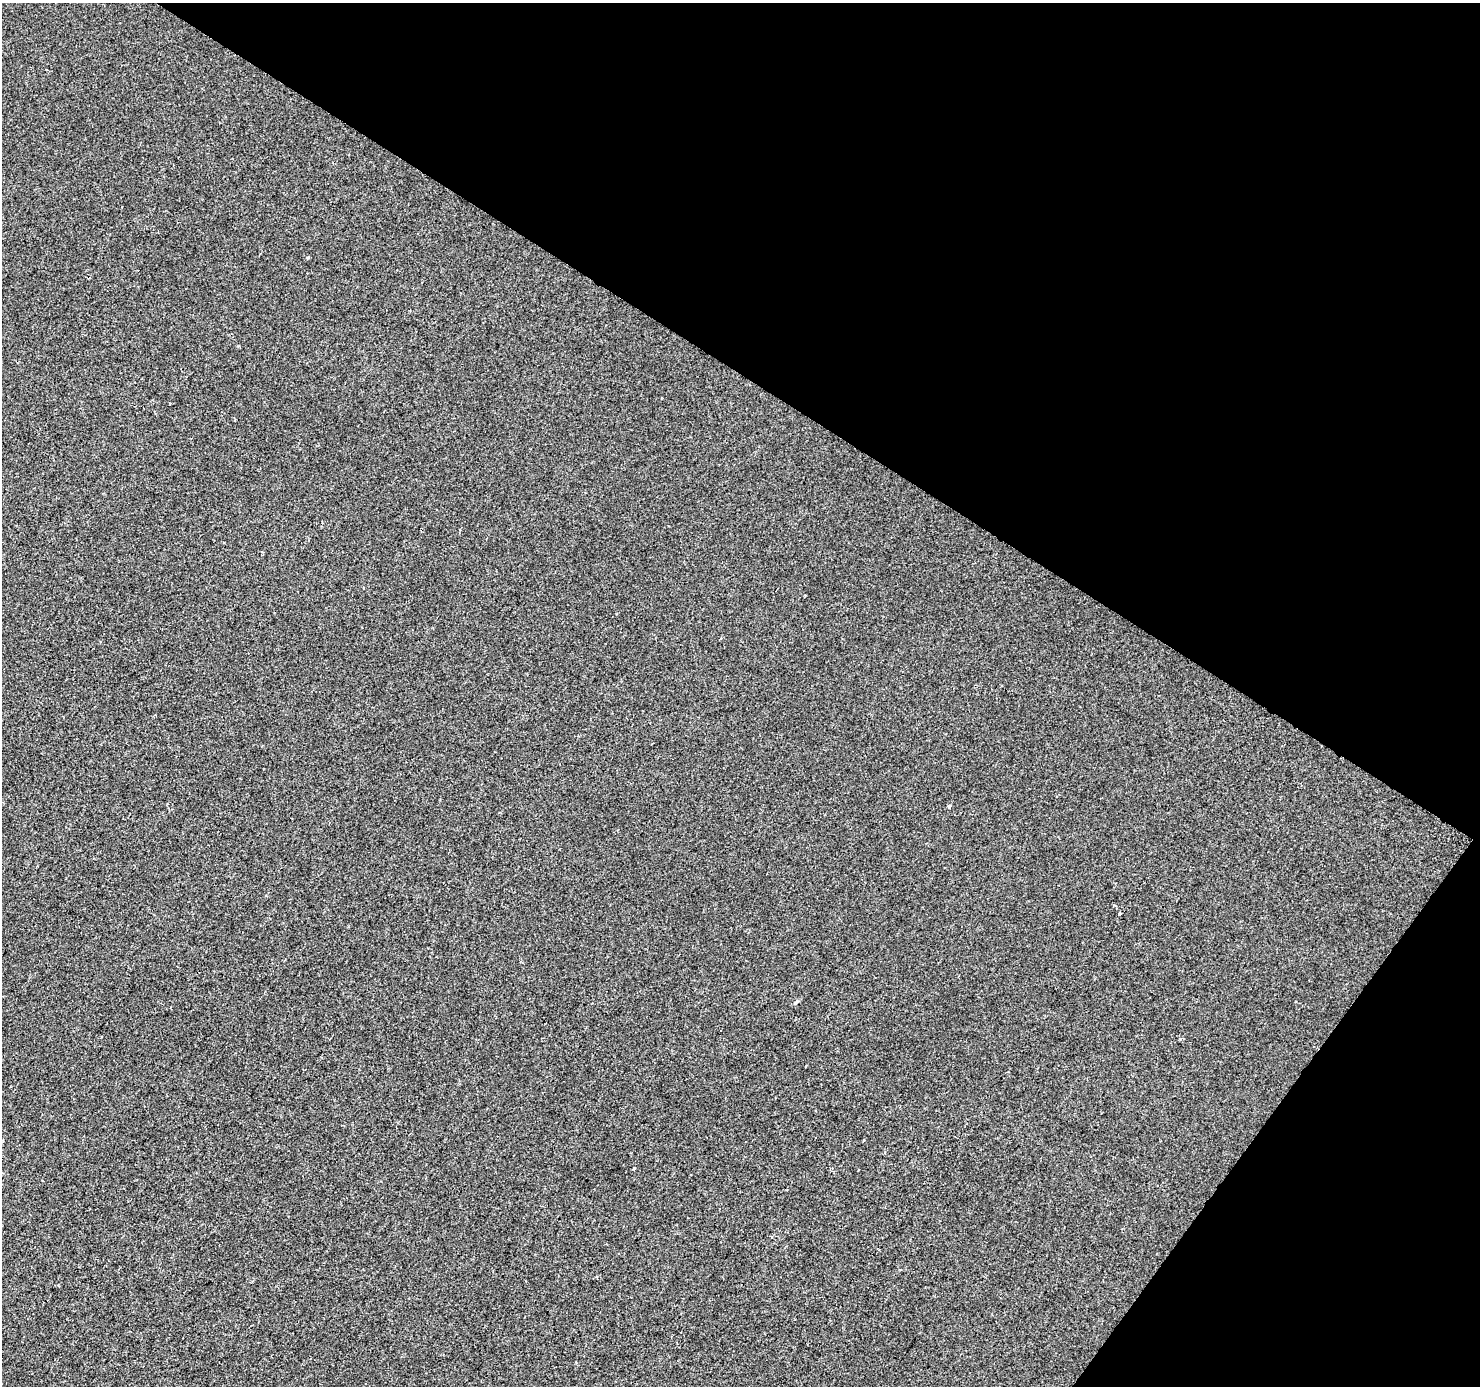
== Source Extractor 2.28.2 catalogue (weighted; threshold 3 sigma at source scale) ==
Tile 8 of 4 x 4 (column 4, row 2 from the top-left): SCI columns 4438-5915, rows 3021-4404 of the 5915 x 5974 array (HDU 1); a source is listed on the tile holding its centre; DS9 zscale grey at full resolution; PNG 1482 x 1388 px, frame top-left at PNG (2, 3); no overlay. Shown black and unused: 33% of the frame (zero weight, under 2 of 3 exposures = <1% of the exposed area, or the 3 px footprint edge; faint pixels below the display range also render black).
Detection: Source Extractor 2.28.2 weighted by HDU 2 'WHT'; one run over the whole footprint, this tile lists its part. Background -2.79e-04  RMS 0.0042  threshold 0.0188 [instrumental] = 3 sigma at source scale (4.5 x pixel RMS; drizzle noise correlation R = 1.50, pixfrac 1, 0.0396/0.0396 arcsec/px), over >= 5 px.
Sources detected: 3; all 3 listed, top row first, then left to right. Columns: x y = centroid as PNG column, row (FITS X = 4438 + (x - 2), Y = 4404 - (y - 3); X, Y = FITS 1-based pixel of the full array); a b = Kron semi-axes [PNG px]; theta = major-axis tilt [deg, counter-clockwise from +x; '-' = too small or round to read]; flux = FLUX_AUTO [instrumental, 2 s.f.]
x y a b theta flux
949 806 5 4 - 0.58
1120 914 3 2 - 0.56
634 1168 3 3 - 0.81